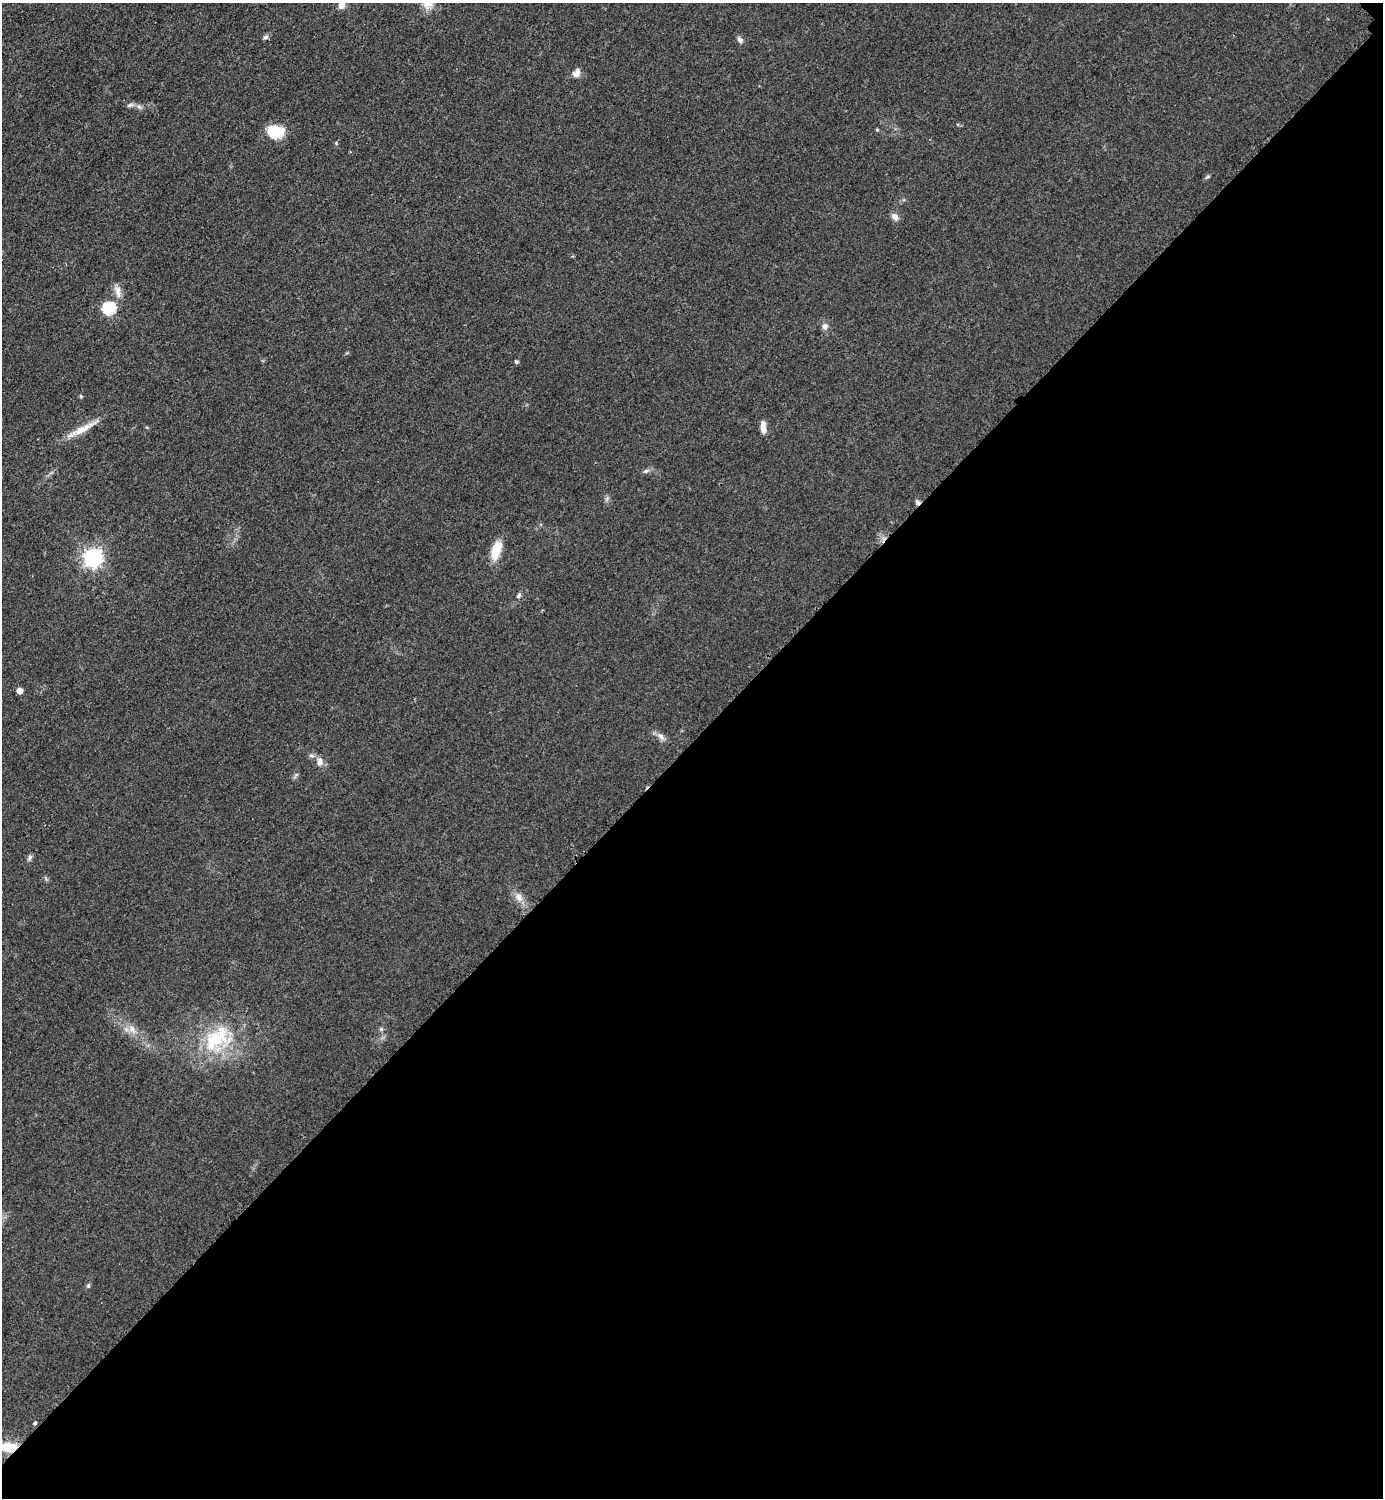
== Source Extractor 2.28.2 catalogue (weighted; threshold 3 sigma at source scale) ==
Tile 12 of 4 x 4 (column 4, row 3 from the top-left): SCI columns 4458-5838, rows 1503-2998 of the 6005 x 6005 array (HDU 1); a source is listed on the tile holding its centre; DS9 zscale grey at full resolution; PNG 1385 x 1500 px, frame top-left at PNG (2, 3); no overlay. Shown black and unused: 51% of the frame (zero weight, under 2 of 3 exposures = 1% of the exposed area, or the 3 px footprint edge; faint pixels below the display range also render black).
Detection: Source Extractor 2.28.2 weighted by HDU 2 'WHT'; one run over the whole footprint, this tile lists its part. Background 0.0784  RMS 0.0081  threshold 0.0367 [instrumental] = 3 sigma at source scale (4.5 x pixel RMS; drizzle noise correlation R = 1.50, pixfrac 1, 0.05/0.05 arcsec/px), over >= 5 px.
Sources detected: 34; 1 cosmic-ray / hot-pixel residue — not listed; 1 inside a brighter listed object's ellipse — not listed separately; the other 32 listed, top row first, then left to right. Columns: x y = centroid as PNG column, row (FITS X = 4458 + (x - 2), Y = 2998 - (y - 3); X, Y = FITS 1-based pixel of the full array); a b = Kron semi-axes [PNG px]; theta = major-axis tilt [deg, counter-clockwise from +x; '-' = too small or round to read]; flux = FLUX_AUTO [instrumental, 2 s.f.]
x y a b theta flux
341 5 8 7 - 4.6
265 37 8 5 27 1.8
740 40 9 5 -53 2.7
577 74 10 8 -9 4.5
130 105 9 5 16 2.2
877 130 5 3 - 0.76
275 132 18 13 -8 24
350 152 3 3 - 0.59
1208 177 7 3 9 1.2
895 217 9 7 -52 4.3
118 291 18 8 -79 6.3
109 309 6 6 - 91
825 326 9 8 - 3.4
516 362 5 5 - 1.6
81 396 4 3 - 1.2
763 428 16 6 -85 5.7
83 429 38 8 29 14
646 471 7 4 44 1.6
496 550 22 10 73 17
93 558 7 7 - 350
519 595 8 5 59 1.7
20 691 5 4 - 8.4
661 736 10 7 -45 3.6
312 756 8 6 -17 2.2
320 762 11 8 -83 4.7
30 857 9 5 61 2
519 897 12 9 -63 5.8
132 1029 9 7 -74 4.4
217 1039 47 30 33 59
88 1286 6 5 - 1.4
35 1423 4 3 - 3.8
8 1447 24 10 -6 23
Overlapping masked pixels (flux is a lower limit): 1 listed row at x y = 8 1447
Isophote crosses this tile's border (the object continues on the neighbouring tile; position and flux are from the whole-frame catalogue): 1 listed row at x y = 8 1447